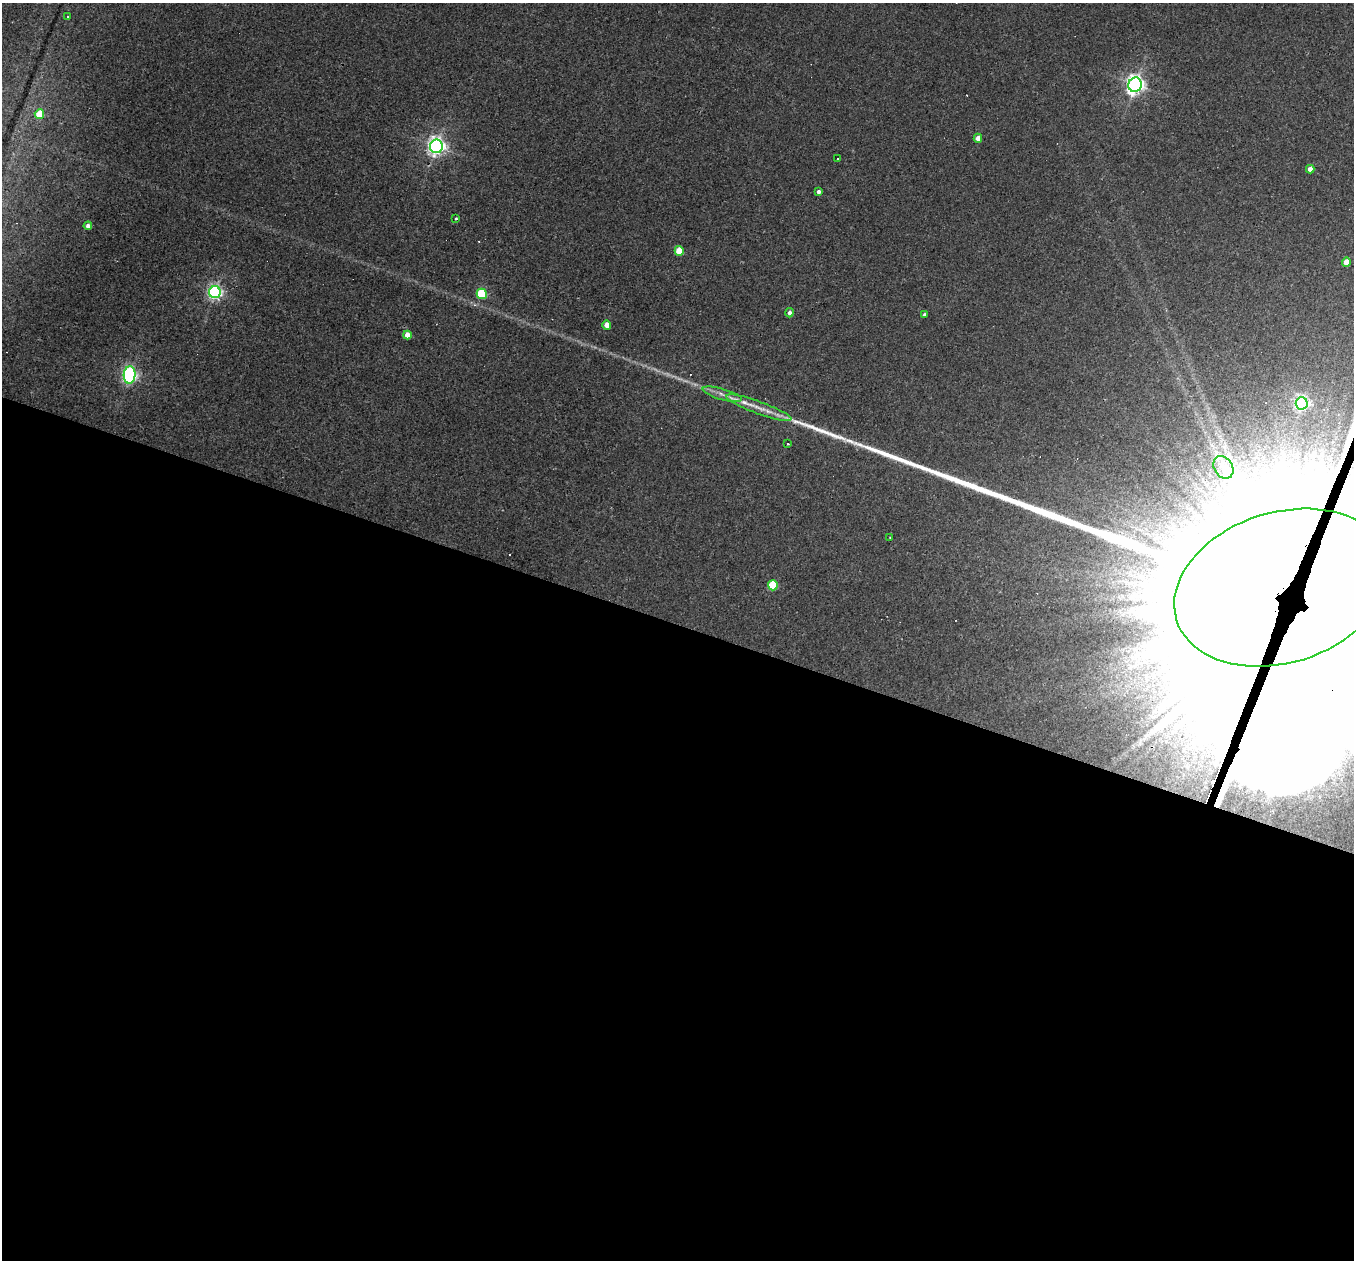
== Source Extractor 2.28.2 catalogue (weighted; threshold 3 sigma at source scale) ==
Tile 14 of 4 x 4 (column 2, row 4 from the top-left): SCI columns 1353-2704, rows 134-1391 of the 5421 x 5435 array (HDU 1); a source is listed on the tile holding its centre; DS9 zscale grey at full resolution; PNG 1356 x 1262 px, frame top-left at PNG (2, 3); each listed source drawn as its Kron ellipse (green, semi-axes under 4 px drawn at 4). Shown black and unused: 51% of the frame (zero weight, under 3 of 4 exposures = <1% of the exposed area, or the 3 px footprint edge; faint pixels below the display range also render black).
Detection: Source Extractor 2.28.2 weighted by HDU 2 'WHT'; one run over the whole footprint, this tile lists its part. Background 0.0283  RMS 0.0036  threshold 0.0162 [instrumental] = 3 sigma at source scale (4.5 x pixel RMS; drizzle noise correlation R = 1.50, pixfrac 1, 0.05/0.05 arcsec/px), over >= 5 px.
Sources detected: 43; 1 too faint to see at this stretch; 5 inside a brighter object's white glare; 7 cosmic-ray / hot-pixel residue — neither listed nor drawn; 3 inside a brighter listed object's ellipse — not listed separately; the other 27 listed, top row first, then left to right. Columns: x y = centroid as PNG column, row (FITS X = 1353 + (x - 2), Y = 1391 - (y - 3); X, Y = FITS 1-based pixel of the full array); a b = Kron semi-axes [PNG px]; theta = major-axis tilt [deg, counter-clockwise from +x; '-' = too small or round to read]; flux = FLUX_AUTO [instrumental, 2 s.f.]
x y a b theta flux
68 16 3 3 - 0.85
1135 85 7 6 - 180
39 114 5 5 - 10
978 138 4 4 - 3.1
436 146 7 6 - 160
837 158 3 3 - 1.7
1310 169 4 4 - 2.4
819 192 4 4 - 1.5
456 218 3 3 - 0.36
88 226 4 4 - 1.6
679 251 5 4 - 8.3
1346 262 4 4 - 4.5
215 292 6 6 - 98
482 294 5 5 - 26
789 313 4 4 - 1.3
924 315 4 4 - 0.94
607 325 4 4 - 3.5
407 335 4 4 - 3.4
130 375 9 6 85 97
722 394 20 5 -16 2.8
1302 403 6 6 - 94
759 408 34 6 -20 5.6
787 444 3 2 - 0.46
1223 467 12 9 -55 3.2
890 537 4 2 - 0.23
773 585 5 5 - 16
1282 587 110 75 17 46000
Overlapping masked pixels (flux is a lower limit): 1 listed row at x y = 1282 587